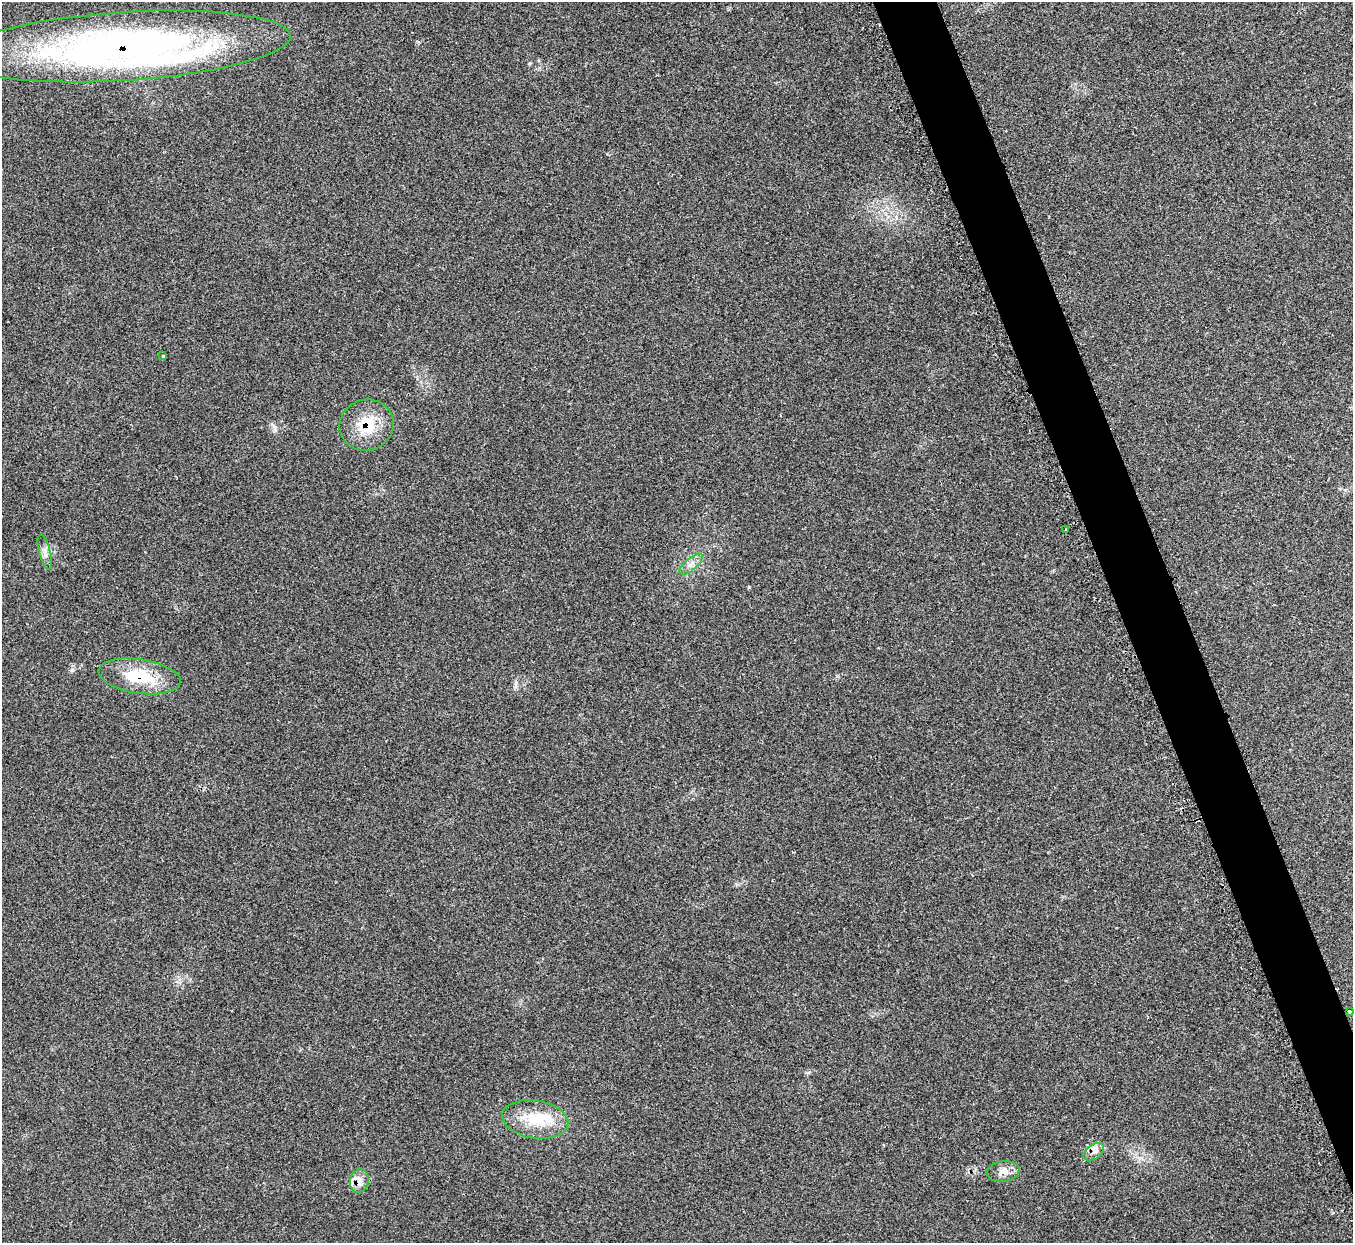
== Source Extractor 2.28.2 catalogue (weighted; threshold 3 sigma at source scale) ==
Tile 6 of 4 x 4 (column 2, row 2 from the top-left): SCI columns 1382-2732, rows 2667-3907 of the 5461 x 5457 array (HDU 1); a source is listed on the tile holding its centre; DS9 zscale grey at full resolution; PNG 1355 x 1245 px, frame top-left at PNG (2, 2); each listed source drawn as its Kron ellipse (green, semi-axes under 4 px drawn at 4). Shown black and unused: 4% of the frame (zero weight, under 2 of 3 exposures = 3% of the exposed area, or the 3 px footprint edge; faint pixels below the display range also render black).
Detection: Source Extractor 2.28.2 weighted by HDU 2 'WHT'; one run over the whole footprint, this tile lists its part. Background 0.152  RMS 0.0095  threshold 0.0428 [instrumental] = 3 sigma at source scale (4.5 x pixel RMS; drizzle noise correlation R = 1.50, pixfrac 1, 0.05/0.05 arcsec/px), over >= 5 px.
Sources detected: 13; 1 long thin detection or spike segment (spike, bleed or trail) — neither listed nor drawn; the other 12 listed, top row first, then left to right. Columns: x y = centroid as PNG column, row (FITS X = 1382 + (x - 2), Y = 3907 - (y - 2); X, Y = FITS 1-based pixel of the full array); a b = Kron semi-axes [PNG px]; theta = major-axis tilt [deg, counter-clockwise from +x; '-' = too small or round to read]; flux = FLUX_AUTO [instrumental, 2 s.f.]
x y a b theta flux
123 46 168 34 4 490
163 356 3 3 - 2
367 425 27 25 17 33
1066 530 3 3 - 1.7
45 552 18 5 -75 4.8
691 564 14 6 41 5.4
140 676 41 17 -8 44
1349 1011 3 3 - 1.7
535 1119 33 19 -9 33
1094 1152 11 7 35 5.5
1003 1171 16 10 8 7.5
359 1181 12 9 78 7.3
Overlapping masked pixels (flux is a lower limit): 3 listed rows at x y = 123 46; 367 425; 140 676
Unlisted compact peaks at least as high as the median listed source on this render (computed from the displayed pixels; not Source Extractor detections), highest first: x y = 72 670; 749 587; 275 429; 516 683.